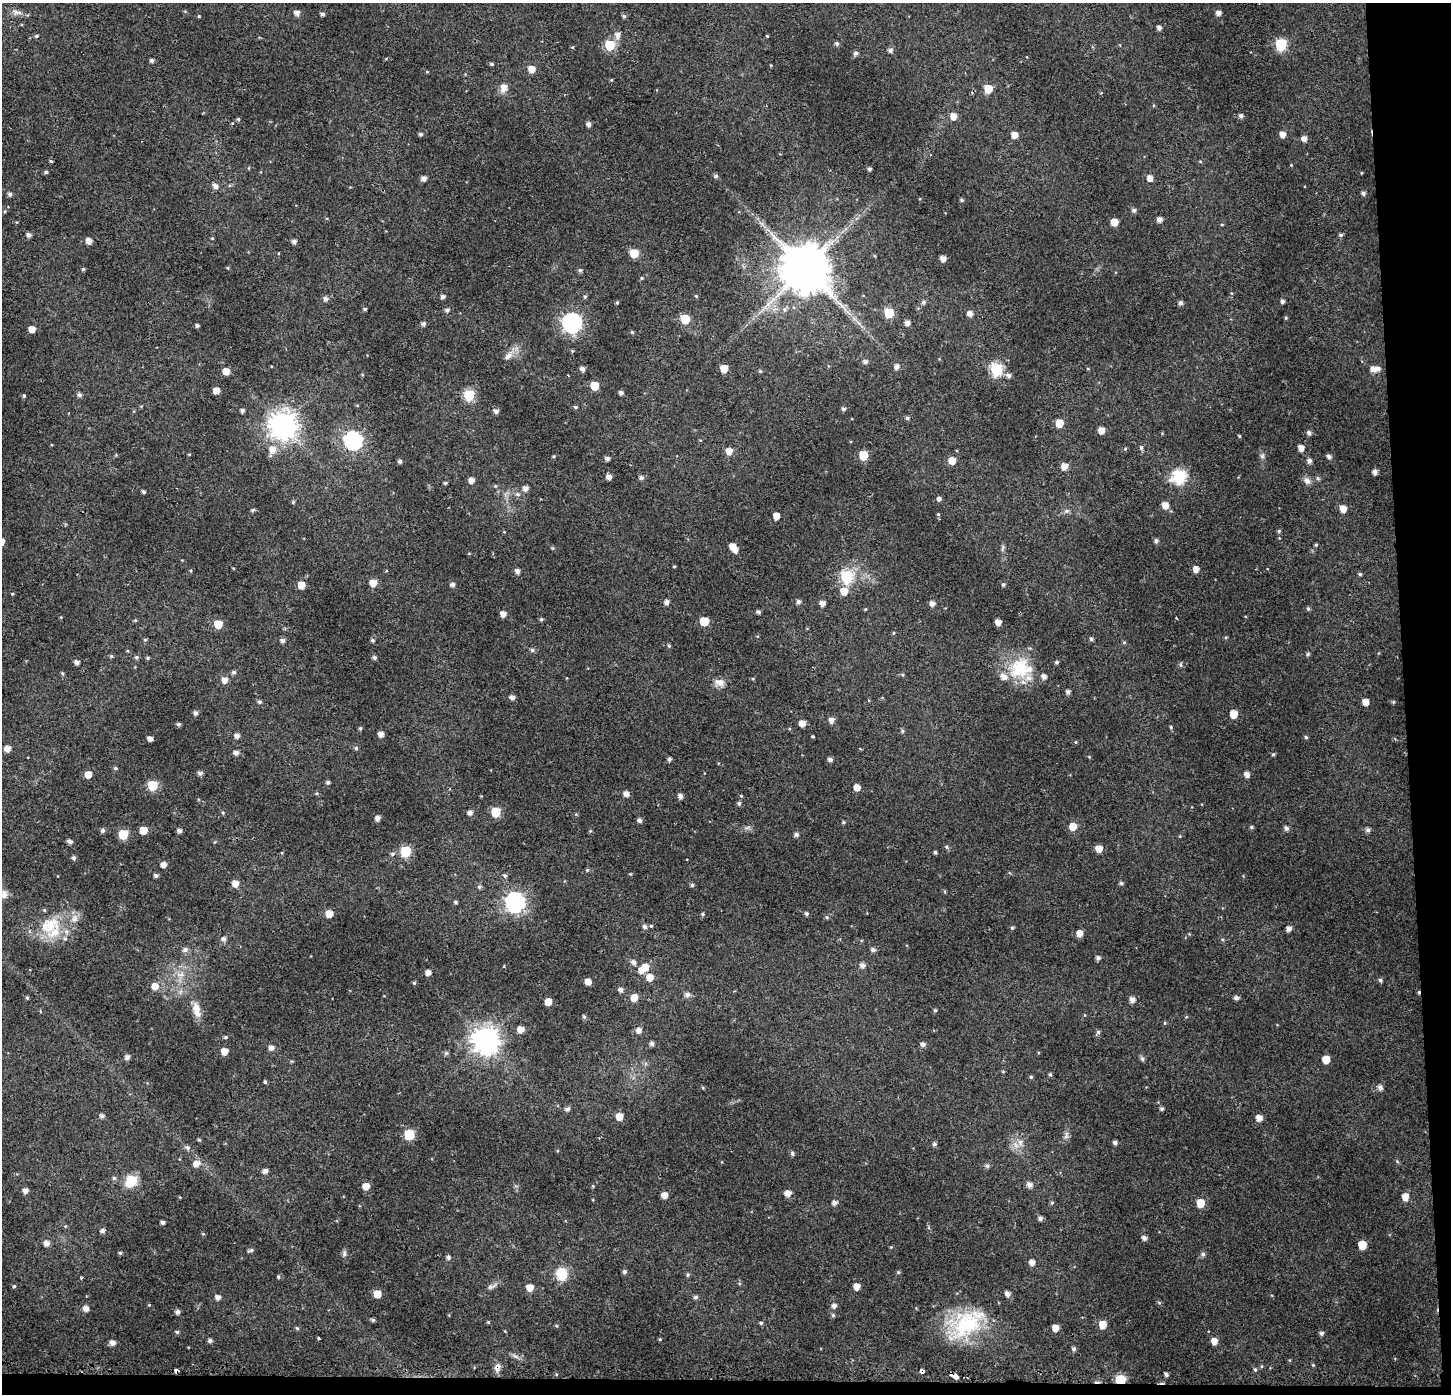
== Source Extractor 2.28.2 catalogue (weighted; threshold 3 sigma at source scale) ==
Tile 9 of 3 x 3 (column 3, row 3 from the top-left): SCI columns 2944-4392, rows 11-1402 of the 4439 x 4202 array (HDU 1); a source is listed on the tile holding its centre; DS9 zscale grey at full resolution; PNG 1453 x 1396 px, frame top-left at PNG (2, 3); no overlay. Shown black and unused: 4% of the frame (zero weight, under 2 of 3 exposures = <1% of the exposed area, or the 3 px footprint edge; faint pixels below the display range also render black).
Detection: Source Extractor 2.28.2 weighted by HDU 2 'WHT'; one run over the whole footprint, this tile lists its part. Background 0.0312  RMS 0.0046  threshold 0.0207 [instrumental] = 3 sigma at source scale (4.5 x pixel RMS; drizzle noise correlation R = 1.50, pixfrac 1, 0.0396/0.0396 arcsec/px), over >= 5 px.
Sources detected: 424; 1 too faint to see at this stretch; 2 cosmic-ray / hot-pixel residue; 1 long thin detection or spike segment (spike, bleed or trail) — not listed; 8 inside a brighter listed object's ellipse — not listed separately; the other 412 listed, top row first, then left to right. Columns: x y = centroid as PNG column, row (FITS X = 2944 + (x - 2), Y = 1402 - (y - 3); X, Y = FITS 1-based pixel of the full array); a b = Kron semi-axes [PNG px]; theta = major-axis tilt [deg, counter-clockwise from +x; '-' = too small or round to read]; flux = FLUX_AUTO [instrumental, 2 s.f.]
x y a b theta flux
17 12 16 6 -5 2.4
297 13 5 5 - 2.4
1218 13 5 5 - 2.3
323 14 4 4 - 1.2
199 16 4 4 - 0.42
624 16 5 5 - 0.78
1159 28 5 4 - 1.7
617 35 7 6 - 2.5
36 36 5 4 - 0.62
767 36 4 3 - 0.4
837 44 5 5 - 1.1
610 45 6 6 - 24
1281 45 6 6 - 42
572 47 5 4 - 0.47
890 50 6 5 - 1.4
856 53 5 5 - 1.5
152 60 4 4 - 1.1
491 64 5 4 - 0.65
532 69 6 5 - 5
611 80 4 4 - 0.46
504 87 9 7 69 3.7
988 89 6 6 - 9
953 116 6 6 - 3.9
1241 116 5 4 - 1.4
238 119 5 4 - 0.58
589 124 5 5 - 1.7
420 134 5 4 - 0.94
1283 134 5 5 - 3.3
1014 135 5 5 - 4.4
1304 139 5 5 - 2.4
51 161 5 4 - 0.46
1200 161 5 3 - 0.39
1291 165 3 3 - 0.32
869 169 4 4 - 1.1
46 172 4 4 - 0.8
1361 173 4 3 - 0.35
716 176 5 5 - 0.94
424 178 5 5 - 2.3
1150 178 6 5 - 2.9
215 186 6 6 - 2.2
1363 193 5 4 - 1.3
10 194 5 5 - 1.1
961 200 5 4 - 0.68
1134 210 5 5 - 1.4
1159 220 5 5 - 2.3
1114 222 5 5 - 6.5
1222 225 4 3 - 0.38
29 235 5 4 - 1.6
1340 235 6 4 0 0.77
212 238 4 3 - 0.39
89 241 5 5 - 3.3
294 241 5 4 - 1.5
634 253 6 5 - 12
943 259 5 5 - 2.8
228 268 5 3 - 0.39
805 268 13 12 - 2600
83 269 4 4 - 0.72
580 270 5 4 - 0.82
642 278 4 4 - 0.58
696 296 5 4 - 0.55
443 297 5 4 - 1.3
585 297 5 4 - 0.75
326 299 6 5 - 1.5
1282 301 4 4 - 1.1
617 302 4 3 - 0.61
923 302 6 5 - 1.2
1180 303 5 5 - 1.4
365 309 4 3 - 0.78
784 309 7 7 - 1.3
447 310 6 5 - 1.2
889 313 6 6 - 17
970 313 6 5 - 2.5
1286 318 5 4 - 0.56
685 319 6 6 - 17
572 323 8 7 - 200
907 323 5 4 - 2.5
423 324 5 5 - 1.3
197 325 4 3 - 0.97
32 329 5 5 - 4.4
632 332 4 4 - 0.59
508 356 14 8 43 3.1
865 362 6 5 - 1.4
897 367 6 5 - 1.9
724 368 5 5 - 8.8
582 369 5 4 - 1.8
996 369 7 6 - 50
1088 369 5 3 - 0.36
1373 369 7 6 - 2.7
226 371 5 5 - 4.7
760 371 4 4 - 0.61
1009 375 7 5 -15 1.6
595 386 6 5 - 13
216 391 5 5 - 4
621 393 4 4 - 1.3
79 395 5 5 - 1.3
469 395 6 6 - 34
24 396 5 4 - 0.59
576 407 5 4 - 0.7
843 409 5 5 - 1
242 410 4 4 - 1.3
496 411 5 5 - 1.7
907 418 5 5 - 0.89
1059 423 6 5 - 7.3
282 425 9 9 - 550
1101 430 5 5 - 4.1
1162 433 4 4 - 0.38
1309 433 5 5 - 1.6
1239 436 4 3 - 0.46
353 440 8 8 - 130
1141 447 6 5 - 1
1301 448 6 5 - 3
272 449 8 8 - 4.5
729 451 6 6 - 3.8
863 455 6 5 - 16
554 456 4 4 - 0.52
1262 456 6 6 - 1.1
1329 457 5 5 - 1.5
607 459 5 4 - 1.4
952 460 5 5 - 6.3
400 461 5 4 - 1.1
1309 461 5 5 - 1.7
1064 466 6 6 - 3.4
1375 472 5 4 - 2
1179 476 7 7 - 59
609 477 5 5 - 2.3
641 478 5 5 - 1.3
1318 478 6 5 - 0.89
471 480 5 5 - 3.1
1307 481 10 8 -60 2.2
445 483 4 3 - 0.67
495 486 5 4 - 0.53
525 488 6 5 - 2.4
143 492 4 3 - 0.88
518 494 6 5 - 1
939 499 4 4 - 5.8
293 502 5 4 - 0.6
1165 505 6 5 - 4.6
1343 509 7 6 - 4.1
253 510 5 4 - 0.89
1066 511 7 6 - 1.1
938 514 5 4 - 0.44
776 516 5 5 - 4.9
1279 531 5 4 - 0.73
504 532 3 3 - 0.34
1156 541 5 5 - 1.2
1316 545 5 4 - 0.56
732 546 6 5 - 4.5
1003 548 10 4 68 0.95
469 553 5 3 - 0.32
674 566 4 3 - 0.46
233 568 4 3 - 0.38
1196 569 6 5 - 3
517 571 5 4 - 2.1
1360 574 5 4 - 0.64
846 577 7 6 - 52
373 583 6 6 - 5.2
1003 584 4 4 - 0.94
301 585 5 5 - 6.2
452 585 5 5 - 1.6
844 591 7 6 - 5.9
667 602 5 5 - 1.8
798 602 5 5 - 1.3
822 603 5 5 - 2.4
932 603 5 5 - 2.3
1308 608 6 4 -63 0.73
866 609 4 3 - 0.36
758 612 4 4 - 1.1
503 614 5 5 - 3.1
541 619 5 4 - 0.69
135 620 5 4 - 0.52
704 621 6 6 - 11
998 622 5 5 - 3.1
218 624 6 5 - 11
893 633 5 3 - 0.37
1226 637 5 3 - 0.48
1091 639 5 4 - 1
145 640 5 4 - 0.62
283 640 5 5 - 1.5
372 640 5 4 - 0.84
1124 642 6 4 1 0.52
669 646 5 4 - 0.71
532 650 5 5 - 0.91
1308 654 5 4 - 0.86
111 656 5 5 - 0.64
136 657 6 5 - 0.78
148 658 5 4 - 0.57
374 658 5 4 - 1.2
77 662 5 4 - 1.9
1057 662 4 4 - 0.87
1180 665 7 5 -89 0.84
1020 668 33 27 6 22
234 672 5 5 - 1
62 673 5 4 - 0.57
902 675 5 3 - 0.5
225 680 6 6 - 3
719 683 14 10 -13 3.2
1068 692 5 4 - 1.5
512 697 5 4 - 1.9
260 702 5 5 - 0.95
1365 702 5 5 - 3.9
1393 702 5 4 - 0.52
195 713 5 5 - 1.5
1234 714 6 5 - 7.7
831 720 5 5 - 2.5
802 723 5 5 - 3.7
178 724 5 5 - 1
1171 727 5 4 - 0.63
360 728 5 4 - 0.66
902 731 6 5 - 0.81
381 734 5 4 - 2.9
237 736 6 5 - 1.9
813 736 4 3 - 0.47
1306 737 5 4 - 0.72
150 739 5 4 - 2.3
1076 742 5 3 - 0.47
356 748 5 4 - 0.77
7 749 6 5 - 3.7
236 753 5 5 - 1.8
1273 754 5 4 - 0.62
669 759 5 4 - 1.2
830 760 5 4 - 1.4
115 768 6 4 -14 0.76
200 773 5 5 - 1.5
88 774 5 5 - 5.6
1247 774 5 5 - 2.6
328 782 4 4 - 1
152 785 6 6 - 22
857 787 5 5 - 4.2
626 794 5 5 - 2.6
680 796 6 5 - 1.9
741 796 4 4 - 0.46
739 803 5 5 - 0.95
470 812 5 5 - 1.8
496 812 6 6 - 17
377 818 5 5 - 2.3
640 820 5 5 - 1.4
844 822 5 4 - 0.6
1073 827 6 6 - 5.9
1251 827 5 4 - 0.72
1286 828 6 5 - 1.5
143 830 5 5 - 6.9
1368 830 6 5 - 1.4
102 831 5 5 - 1.2
179 831 5 5 - 1.4
590 831 5 4 - 0.45
123 834 6 6 - 17
796 835 5 4 - 1.4
1180 836 4 3 - 0.4
70 842 5 4 - 1.5
946 847 5 5 - 0.67
1099 849 6 5 - 4.9
405 851 6 6 - 30
935 852 4 3 - 0.7
392 854 6 5 - 1.1
74 858 5 5 - 1.2
163 865 5 4 - 2.8
587 870 5 4 - 0.59
156 876 5 4 - 1.2
505 876 6 5 - 0.95
1121 883 5 4 - 0.89
235 884 6 5 - 4.1
692 885 5 4 - 0.8
479 887 6 5 - 1
4 894 12 10 36 3.2
455 902 5 4 - 0.81
515 902 8 7 - 190
806 913 5 4 - 0.95
329 914 5 5 - 5.1
703 914 5 4 - 0.59
827 917 6 5 - 0.68
74 919 11 8 26 3
51 925 30 16 55 14
645 926 6 5 - 1.5
651 926 4 4 - 0.54
1012 928 5 4 - 0.67
1289 929 5 5 - 2.1
1079 933 6 5 - 3.6
224 939 6 6 - 1.6
1222 939 4 3 - 0.51
185 949 7 6 - 1.7
873 950 6 5 - 1.4
1098 958 5 5 - 1.3
633 962 6 6 - 1.8
862 965 6 5 - 2
504 966 4 2 - 0.42
645 967 7 7 - 6.1
428 972 5 4 - 2.7
180 975 13 5 0 2.3
649 977 6 6 - 5
1380 980 5 5 - 0.86
588 982 5 4 - 3.9
414 983 4 4 - 0.66
155 986 6 6 - 4.8
621 990 5 5 - 1.8
687 995 6 6 - 1.9
27 998 4 4 - 0.54
634 998 6 6 - 5.1
1237 998 5 4 - 1.6
1132 999 5 5 - 2.6
548 1002 5 5 - 4.9
196 1009 22 9 -78 5.2
935 1010 5 4 - 0.7
584 1017 5 4 - 0.7
1186 1017 5 3 - 0.45
1165 1023 5 3 - 0.43
520 1029 5 5 - 4.3
639 1030 6 5 - 2.5
1098 1032 5 5 - 1
225 1037 5 4 - 0.69
485 1040 9 9 - 550
652 1043 5 4 - 1.4
923 1044 5 5 - 1.6
271 1048 6 5 - 2.1
224 1051 5 5 - 4.7
446 1053 6 6 - 0.94
127 1057 5 5 - 1.7
1142 1059 6 6 - 1.1
1326 1059 5 5 - 6.1
1003 1071 5 3 - 0.41
1050 1075 5 4 - 0.64
1031 1077 5 5 - 0.64
265 1082 4 3 - 1.2
703 1088 5 3 - 0.47
1380 1088 6 5 - 1.9
567 1109 6 5 - 1.3
1162 1109 5 4 - 0.96
102 1116 5 4 - 1.7
619 1116 6 5 - 5.3
1259 1118 6 5 - 3.5
409 1135 6 6 - 22
1066 1135 12 6 79 1.7
199 1140 4 4 - 0.59
1020 1142 8 7 - 2.4
1115 1142 4 4 - 1.3
934 1144 6 5 - 1
187 1148 6 6 - 1
792 1153 6 5 - 0.95
1397 1161 6 4 -56 0.55
196 1164 7 6 - 3.2
987 1166 6 5 - 1
265 1171 5 5 - 2
114 1178 5 5 - 0.82
131 1181 7 6 - 32
1029 1185 6 5 - 2.3
366 1186 6 5 - 4.5
593 1186 4 4 - 0.45
25 1191 5 5 - 2.3
788 1193 6 5 - 3.5
664 1195 5 5 - 3.9
1405 1197 6 6 - 4
834 1203 5 5 - 1.9
1052 1203 5 5 - 0.61
1200 1203 6 6 - 7.5
1040 1218 5 5 - 1.5
163 1222 4 4 - 1.2
102 1231 6 5 - 1.6
203 1234 4 3 - 0.46
1144 1238 5 5 - 1.7
46 1243 6 6 - 2.6
1362 1245 6 6 - 9.5
891 1247 4 4 - 0.39
251 1250 8 4 16 0.97
120 1253 4 4 - 0.72
344 1253 9 5 86 1.2
1203 1254 6 5 - 1.2
448 1257 5 5 - 1.4
1032 1262 6 5 - 2.7
624 1272 5 5 - 1
898 1272 5 5 - 0.64
561 1274 17 15 -82 8.5
688 1275 5 5 - 0.77
278 1277 4 4 - 0.83
81 1278 4 3 - 0.74
14 1286 4 4 - 0.63
491 1286 15 6 22 1.9
857 1286 5 5 - 3.9
530 1287 6 6 - 4.9
377 1294 5 5 - 6.9
1007 1294 5 5 - 2.1
218 1297 5 5 - 2.2
695 1297 6 5 - 1
1159 1302 6 3 -20 0.54
149 1305 4 4 - 0.41
834 1306 6 5 - 1.7
86 1308 6 5 - 2.6
177 1312 5 5 - 1.6
833 1315 5 5 - 0.74
373 1320 5 4 - 0.82
488 1322 4 4 - 0.48
761 1323 5 4 - 0.73
1102 1324 6 6 - 6.4
966 1325 45 32 23 38
297 1328 5 4 - 0.67
1055 1328 5 5 - 4.4
505 1331 3 3 - 0.33
177 1332 5 4 - 0.75
1321 1333 5 5 - 1.1
319 1338 3 3 - 2.2
660 1339 4 4 - 0.49
210 1341 5 5 - 1.3
1214 1341 6 5 - 3.4
113 1343 6 6 - 2.3
1074 1349 6 5 - 1.1
515 1356 8 4 -36 1.2
1313 1365 5 4 - 0.46
497 1367 12 8 72 2.4
1255 1369 5 4 - 0.65
176 1370 4 3 - 4.2
922 1371 5 4 - 4.8
1166 1375 4 4 - 1.1
954 1376 7 4 -23 16
1120 1380 6 5 - 24
Overlapping masked pixels (flux is a lower limit): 5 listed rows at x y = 497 1367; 176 1370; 922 1371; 954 1376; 1120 1380
Isophote crosses this tile's border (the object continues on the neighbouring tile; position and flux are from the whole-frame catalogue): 1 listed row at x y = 4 894